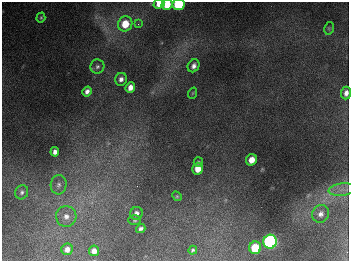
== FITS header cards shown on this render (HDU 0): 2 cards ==
NAXIS1  =                  347
NAXIS2  =                  259

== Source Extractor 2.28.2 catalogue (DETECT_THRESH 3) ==
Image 347 x 259 px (HDU 0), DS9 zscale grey, 1 PNG px = 1 image px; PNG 351 x 263 px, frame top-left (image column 1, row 259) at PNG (2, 2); each listed source drawn as its Kron ellipse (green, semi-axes under 4 px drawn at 4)
Background 672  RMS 50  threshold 149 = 3 sigma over >= 5 px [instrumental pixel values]
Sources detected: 32; all 32 listed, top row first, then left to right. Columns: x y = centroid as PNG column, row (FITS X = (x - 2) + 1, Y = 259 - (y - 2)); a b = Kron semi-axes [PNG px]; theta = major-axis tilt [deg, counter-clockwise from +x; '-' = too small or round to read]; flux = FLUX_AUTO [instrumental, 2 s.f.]
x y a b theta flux
159 4 5 4 - 3.8e+04
167 5 6 5 - 6.2e+04
179 5 6 5 - 2.5e+05
41 18 5 4 - 4.3e+03
125 24 8 7 - 7.9e+04
138 24 3 3 - 4.1e+03
329 28 6 4 79 4.6e+03
194 66 7 5 57 1.4e+04
97 67 7 7 - 9.1e+03
121 79 6 6 - 1.3e+04
130 87 6 4 70 2.2e+04
87 91 5 4 - 1.3e+04
193 93 6 3 70 3.1e+03
346 93 6 5 - 1.7e+04
55 152 5 4 - 1.5e+04
251 160 6 5 - 3.5e+04
198 162 5 3 - 4.0e+03
198 169 6 5 - 3.9e+04
59 185 9 8 - 1.7e+04
342 190 13 6 7 2.3e+04
22 192 7 6 - 9.4e+03
177 196 5 4 - 4.0e+03
136 213 6 6 - 1.3e+04
320 214 9 8 - 1.9e+04
66 216 10 10 - 2.6e+04
135 220 6 5 - 5.1e+03
141 229 5 4 - 8.8e+03
270 242 7 6 - 1.1e+06
255 248 6 6 - 1.2e+05
67 249 6 5 - 2.0e+04
193 250 4 3 - 5.5e+03
94 251 5 5 - 2.0e+04
At the frame edge (FLAGS 8, measured only in part): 4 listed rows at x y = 159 4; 167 5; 179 5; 346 93